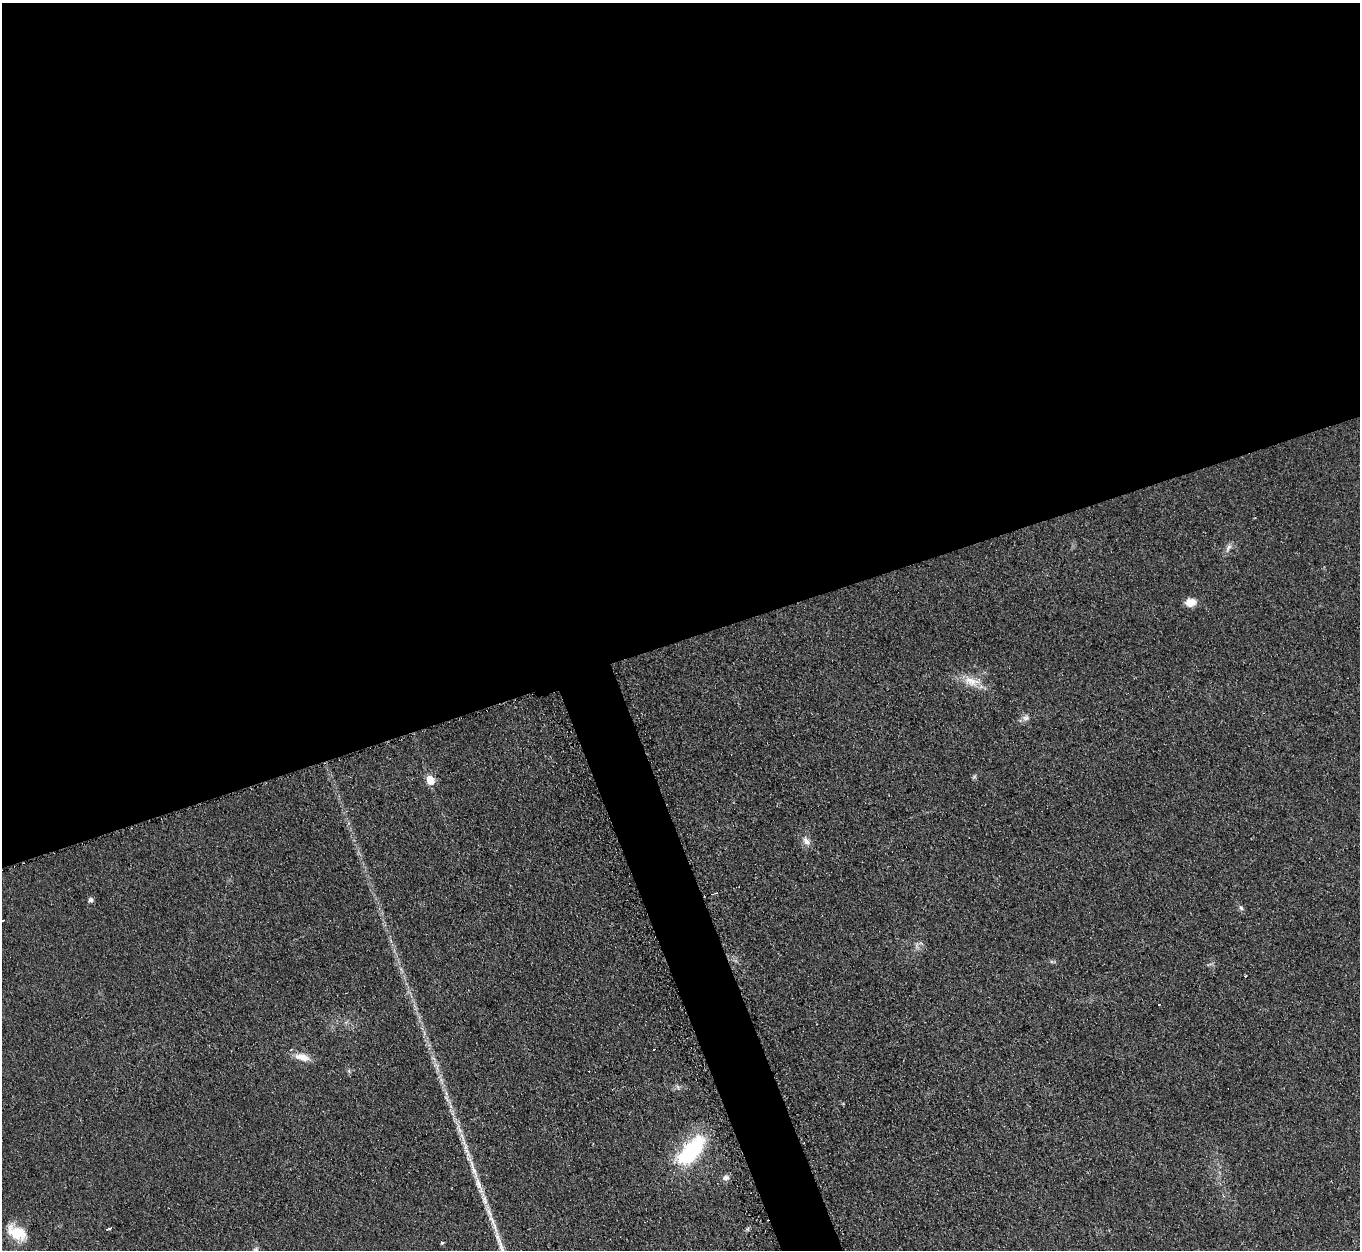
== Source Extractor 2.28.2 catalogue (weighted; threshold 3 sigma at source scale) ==
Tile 2 of 4 x 4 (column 2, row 1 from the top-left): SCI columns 1377-2734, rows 4027-5274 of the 5460 x 5421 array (HDU 1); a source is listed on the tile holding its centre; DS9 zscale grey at full resolution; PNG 1362 x 1252 px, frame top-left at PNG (2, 3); no overlay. Shown black and unused: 53% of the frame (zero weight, under 2 of 3 exposures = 2% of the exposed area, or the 3 px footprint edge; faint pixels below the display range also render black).
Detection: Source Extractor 2.28.2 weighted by HDU 2 'WHT'; one run over the whole footprint, this tile lists its part. Background 0.0959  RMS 0.012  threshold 0.0519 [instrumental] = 3 sigma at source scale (4.5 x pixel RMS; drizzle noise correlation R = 1.50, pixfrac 1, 0.05/0.05 arcsec/px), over >= 5 px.
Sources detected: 27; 1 too faint to see at this stretch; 1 cosmic-ray / hot-pixel residue — not listed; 1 inside a brighter listed object's ellipse — not listed separately; the other 24 listed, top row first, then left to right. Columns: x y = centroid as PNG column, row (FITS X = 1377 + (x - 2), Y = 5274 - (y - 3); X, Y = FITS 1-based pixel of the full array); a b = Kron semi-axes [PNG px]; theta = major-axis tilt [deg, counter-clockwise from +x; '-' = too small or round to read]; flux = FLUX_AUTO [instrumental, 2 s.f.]
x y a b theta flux
1228 548 14 5 61 5
1191 602 10 7 8 16
971 681 26 12 -16 20
1026 718 9 8 - 4.9
974 777 6 4 19 1.8
430 780 6 5 - 29
806 841 12 8 -43 6.9
716 893 4 3 - 1.3
91 900 5 5 - 4
1241 908 8 5 -52 2.8
2 920 3 2 - 1.4
1245 976 3 2 - 1.8
654 1049 2 2 - 1.4
302 1057 20 9 -13 14
459 1129 16 5 -68 7.7
691 1151 48 20 48 83
726 1178 9 7 5 4.5
479 1184 43 7 -71 25
495 1227 19 6 -73 8.9
108 1229 5 3 - 10
747 1229 6 5 - 1.8
17 1233 27 15 -29 29
442 1243 5 4 - 2
256 1250 9 7 -85 4
Isophote crosses this tile's border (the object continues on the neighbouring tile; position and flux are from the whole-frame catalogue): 2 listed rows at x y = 2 920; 256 1250